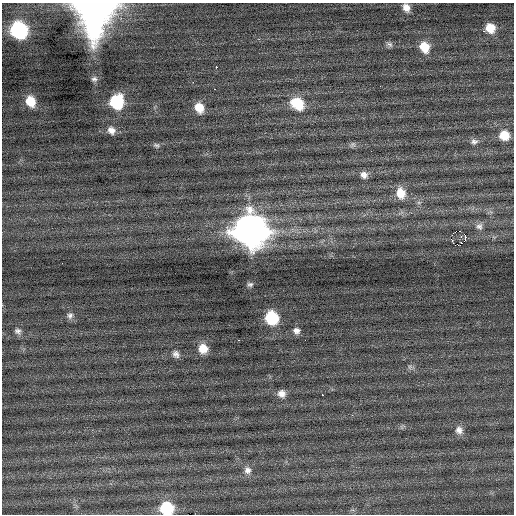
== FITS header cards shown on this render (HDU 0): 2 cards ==
NAXIS1  =                  512 / Axis length
NAXIS2  =                  512 / Axis length

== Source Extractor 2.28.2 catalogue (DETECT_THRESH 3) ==
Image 512 x 512 px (HDU 0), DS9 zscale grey, 1 PNG px = 1 image px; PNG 516 x 516 px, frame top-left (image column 1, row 512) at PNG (2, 3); no overlay
Background 0.0697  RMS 0.8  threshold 2.4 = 3 sigma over >= 5 px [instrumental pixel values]
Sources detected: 47; all 47 listed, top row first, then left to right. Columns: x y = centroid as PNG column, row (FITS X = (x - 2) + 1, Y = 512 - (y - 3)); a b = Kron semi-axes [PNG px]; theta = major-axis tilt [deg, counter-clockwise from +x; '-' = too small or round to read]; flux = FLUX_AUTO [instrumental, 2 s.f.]
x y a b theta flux
406 8 9 8 - 400
95 14 35 29 82 17000
490 28 9 9 - 830
19 30 11 10 - 8300
484 31 3 3 - 160
389 44 9 6 -27 160
424 47 12 10 -63 970
216 67 2 2 - 480
94 79 8 7 - 170
193 82 2 2 - 320
214 89 3 2 - 120
30 101 10 8 -65 920
116 102 11 10 - 3400
297 104 16 13 -35 1700
199 108 11 9 -67 790
111 130 10 8 -47 360
504 135 11 10 - 960
474 141 10 8 9 250
156 145 9 7 -22 130
353 145 8 7 - 150
364 175 10 9 - 320
401 193 14 11 -79 880
479 226 10 9 - 270
250 231 16 15 - 73000
460 231 2 2 - 130
465 235 2 2 - 660
451 239 3 2 - 790
465 240 4 3 - 120
458 245 2 2 - 590
62 263 2 2 - 56
250 284 8 6 10 140
70 315 9 8 - 210
272 318 10 9 - 3100
18 331 10 8 -24 230
296 331 9 8 - 270
238 340 3 2 - 120
305 340 2 2 - 56
203 349 10 10 - 800
176 354 10 9 - 260
410 367 8 6 70 150
282 394 9 9 - 390
322 395 3 2 - 110
352 415 3 3 - 37
402 427 7 4 -71 84
459 430 12 10 -71 370
247 470 11 10 - 360
166 508 10 9 - 3000
At the frame edge (FLAGS 8, measured only in part): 2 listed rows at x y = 95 14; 166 508